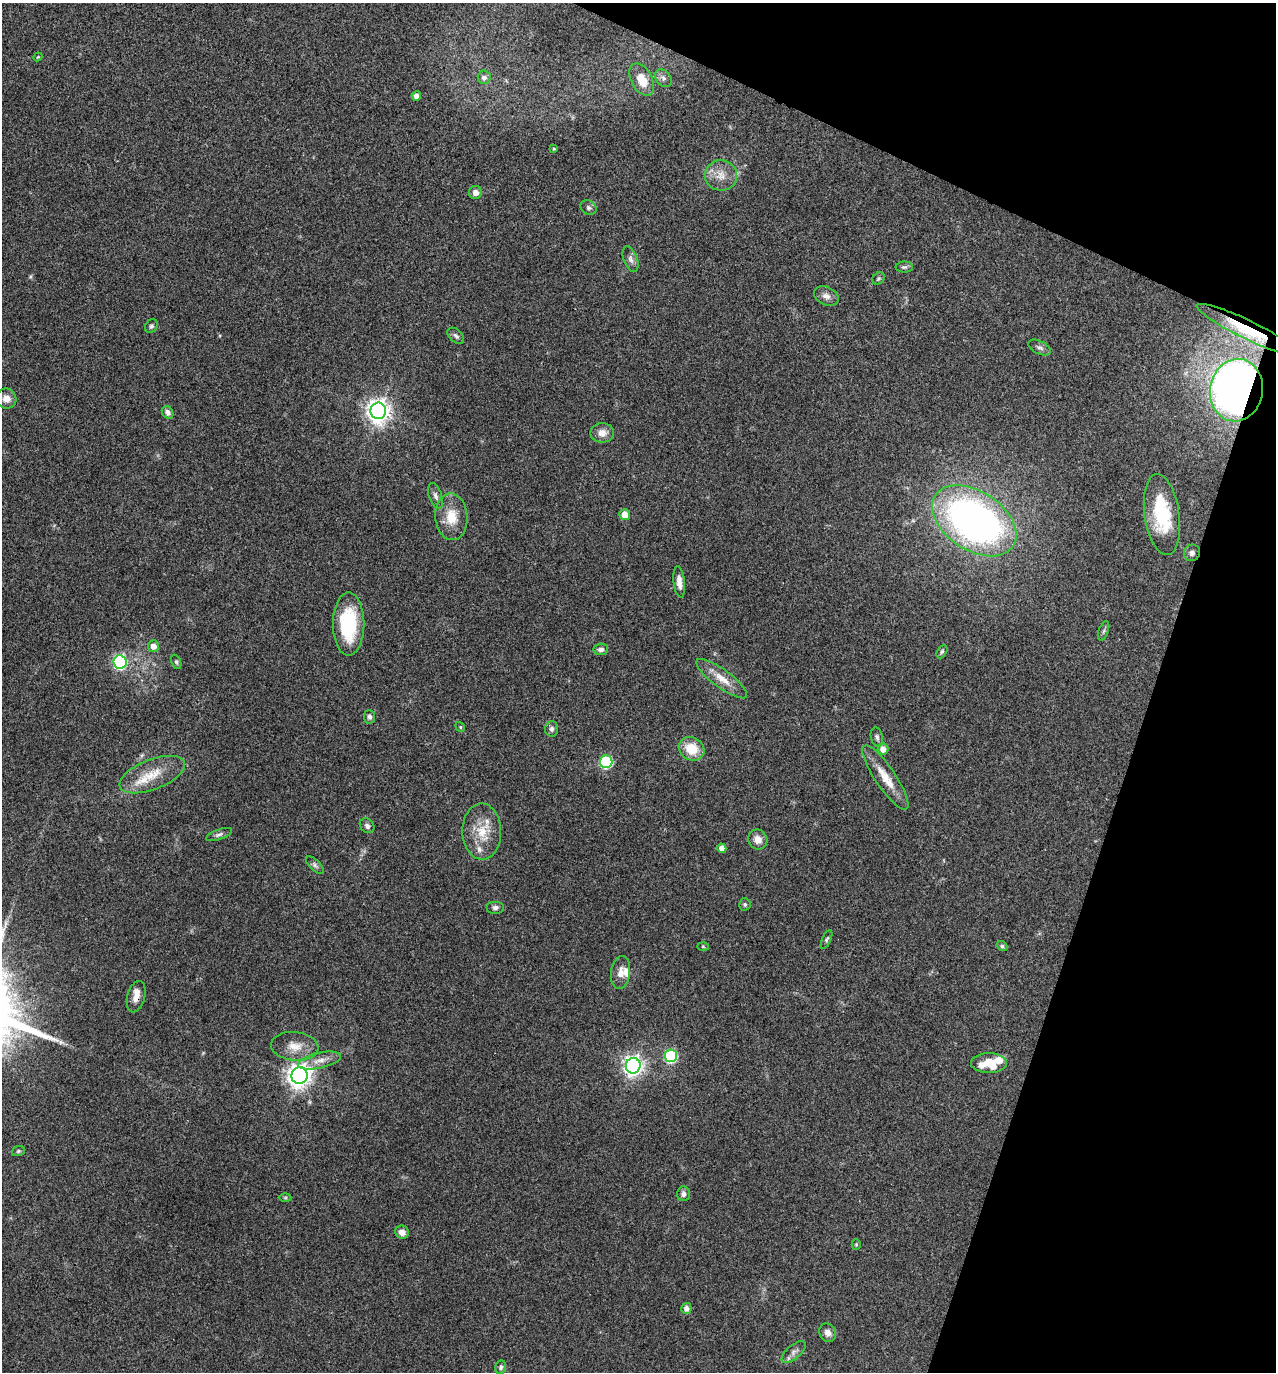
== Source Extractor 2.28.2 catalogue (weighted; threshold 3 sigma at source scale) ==
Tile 8 of 4 x 4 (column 4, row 2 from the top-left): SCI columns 3961-5234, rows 2749-4118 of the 5504 x 5492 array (HDU 1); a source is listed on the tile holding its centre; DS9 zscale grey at full resolution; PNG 1278 x 1374 px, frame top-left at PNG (2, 3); each listed source drawn as its Kron ellipse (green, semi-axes under 4 px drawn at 4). Shown black and unused: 17% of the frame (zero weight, under 3 of 4 exposures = <1% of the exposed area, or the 3 px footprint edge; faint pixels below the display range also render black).
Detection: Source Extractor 2.28.2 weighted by HDU 2 'WHT'; one run over the whole footprint, this tile lists its part. Background 0.0934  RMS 0.006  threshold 0.0269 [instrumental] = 3 sigma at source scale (4.5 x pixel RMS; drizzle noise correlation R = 1.50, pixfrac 1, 0.05/0.05 arcsec/px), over >= 5 px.
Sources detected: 77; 3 inside a brighter listed object's ellipse — not listed separately; the other 74 listed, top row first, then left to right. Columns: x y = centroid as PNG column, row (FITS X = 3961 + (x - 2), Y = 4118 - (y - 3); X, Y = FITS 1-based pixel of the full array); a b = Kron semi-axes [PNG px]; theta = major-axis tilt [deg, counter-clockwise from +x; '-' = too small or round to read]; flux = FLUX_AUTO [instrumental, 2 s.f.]
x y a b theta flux
38 57 4 3 - 0.63
484 77 7 6 - 2.3
663 78 10 7 -52 2.3
642 80 17 10 -62 11
416 96 5 4 - 3.6
554 149 3 3 - 0.74
721 175 16 15 - 8
475 192 6 6 - 3.5
589 208 8 7 - 1.7
631 259 13 7 -70 2.6
904 267 9 5 1 1.3
878 278 7 5 38 1
826 296 13 9 -25 3.5
151 326 7 6 - 1.3
1247 330 56 9 -26 24
456 336 10 6 -44 1.8
1040 348 12 6 -27 2.2
1236 390 31 26 81 530
6 399 10 9 - 4.8
378 411 8 8 - 490
168 412 7 5 -54 2.5
602 433 12 10 1 4.8
435 496 13 6 -72 2.3
625 515 5 5 - 6.9
1162 515 41 17 -82 34
451 517 23 16 -86 13
974 521 46 29 -33 280
1192 553 8 8 - 2.1
679 582 16 5 -83 4.6
349 624 31 15 90 38
1104 631 10 5 71 1.3
153 646 6 5 - 4.4
601 649 7 5 4 1.9
942 652 7 4 62 1.1
120 662 7 6 - 99
176 662 7 4 -69 0.98
722 679 31 9 -37 8.8
370 717 7 6 - 1.6
460 727 5 4 - 0.78
552 729 8 6 88 1.8
877 737 10 6 -78 1.7
691 749 13 11 -30 13
883 749 5 5 - 4.9
606 762 6 6 - 65
152 775 34 15 21 16
885 778 38 10 -56 12
367 826 8 6 -45 1.8
482 832 28 19 -89 16
219 834 13 5 20 1.8
758 839 10 9 - 4.8
722 848 4 4 - 4.7
315 865 11 5 -45 1.6
745 904 6 5 - 1.1
495 908 9 6 0 2
827 939 10 4 66 1.2
1002 946 5 4 - 1.3
703 947 6 4 -2 0.56
621 972 16 9 82 5.4
136 997 16 8 75 5.3
295 1046 24 14 -6 9.3
671 1056 6 6 - 70
319 1060 22 8 13 6.2
989 1063 18 10 0 16
633 1066 8 7 - 310
300 1076 8 8 - 430
18 1151 6 5 - 0.99
683 1194 7 6 - 2.3
285 1198 6 4 0 0.87
402 1232 7 6 - 3.6
856 1244 5 4 - 0.68
686 1308 5 5 - 2.9
828 1333 9 8 - 3.5
794 1352 15 6 40 2.9
501 1367 7 5 78 1.3
Overlapping masked pixels (flux is a lower limit): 3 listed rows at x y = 1247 330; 1236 390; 136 997